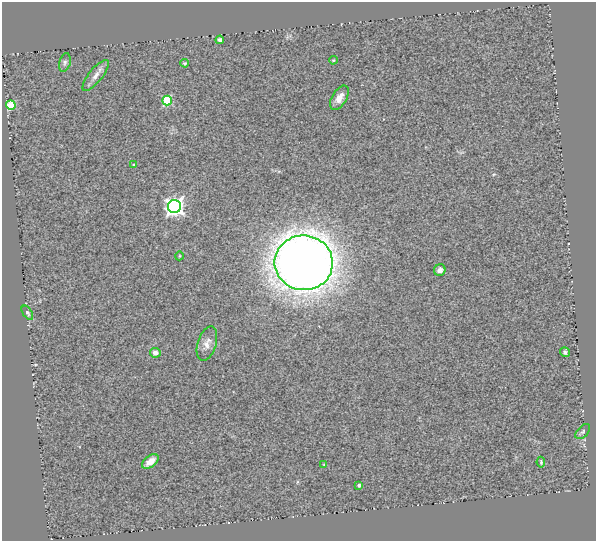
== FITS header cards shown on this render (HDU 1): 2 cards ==
NAXIS1  =                  594
NAXIS2  =                  539

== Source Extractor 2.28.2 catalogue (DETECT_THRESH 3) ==
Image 594 x 539 px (HDU 1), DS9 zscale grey, 1 PNG px = 1 image px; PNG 598 x 543 px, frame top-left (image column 1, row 539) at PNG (2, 2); each listed source drawn as its Kron ellipse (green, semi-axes under 4 px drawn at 4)
Background 0.36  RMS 0.16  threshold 0.491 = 3 sigma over >= 5 px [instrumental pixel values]
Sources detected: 22; all 22 listed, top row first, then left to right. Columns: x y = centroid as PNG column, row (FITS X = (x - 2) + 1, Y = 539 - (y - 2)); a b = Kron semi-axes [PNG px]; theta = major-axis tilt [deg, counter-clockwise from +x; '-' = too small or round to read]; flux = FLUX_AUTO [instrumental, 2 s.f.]
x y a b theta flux
220 40 4 4 - 33
333 60 4 3 - 13
65 62 9 5 74 31
185 63 4 3 - 14
96 75 19 6 51 80
339 98 13 7 60 88
167 101 5 4 - 760
11 105 5 4 - 450
134 165 4 3 - 9.6
174 207 6 6 - 5400
179 256 4 3 - 8.2
304 263 29 27 -6 17000
440 270 6 5 - 51
27 313 8 4 -56 20
207 343 18 9 72 90
565 352 5 4 - 30
155 353 5 4 - 56
583 432 9 5 46 27
150 462 9 5 38 100
541 462 5 3 - 14
324 465 4 3 - 10
359 485 3 3 - 33